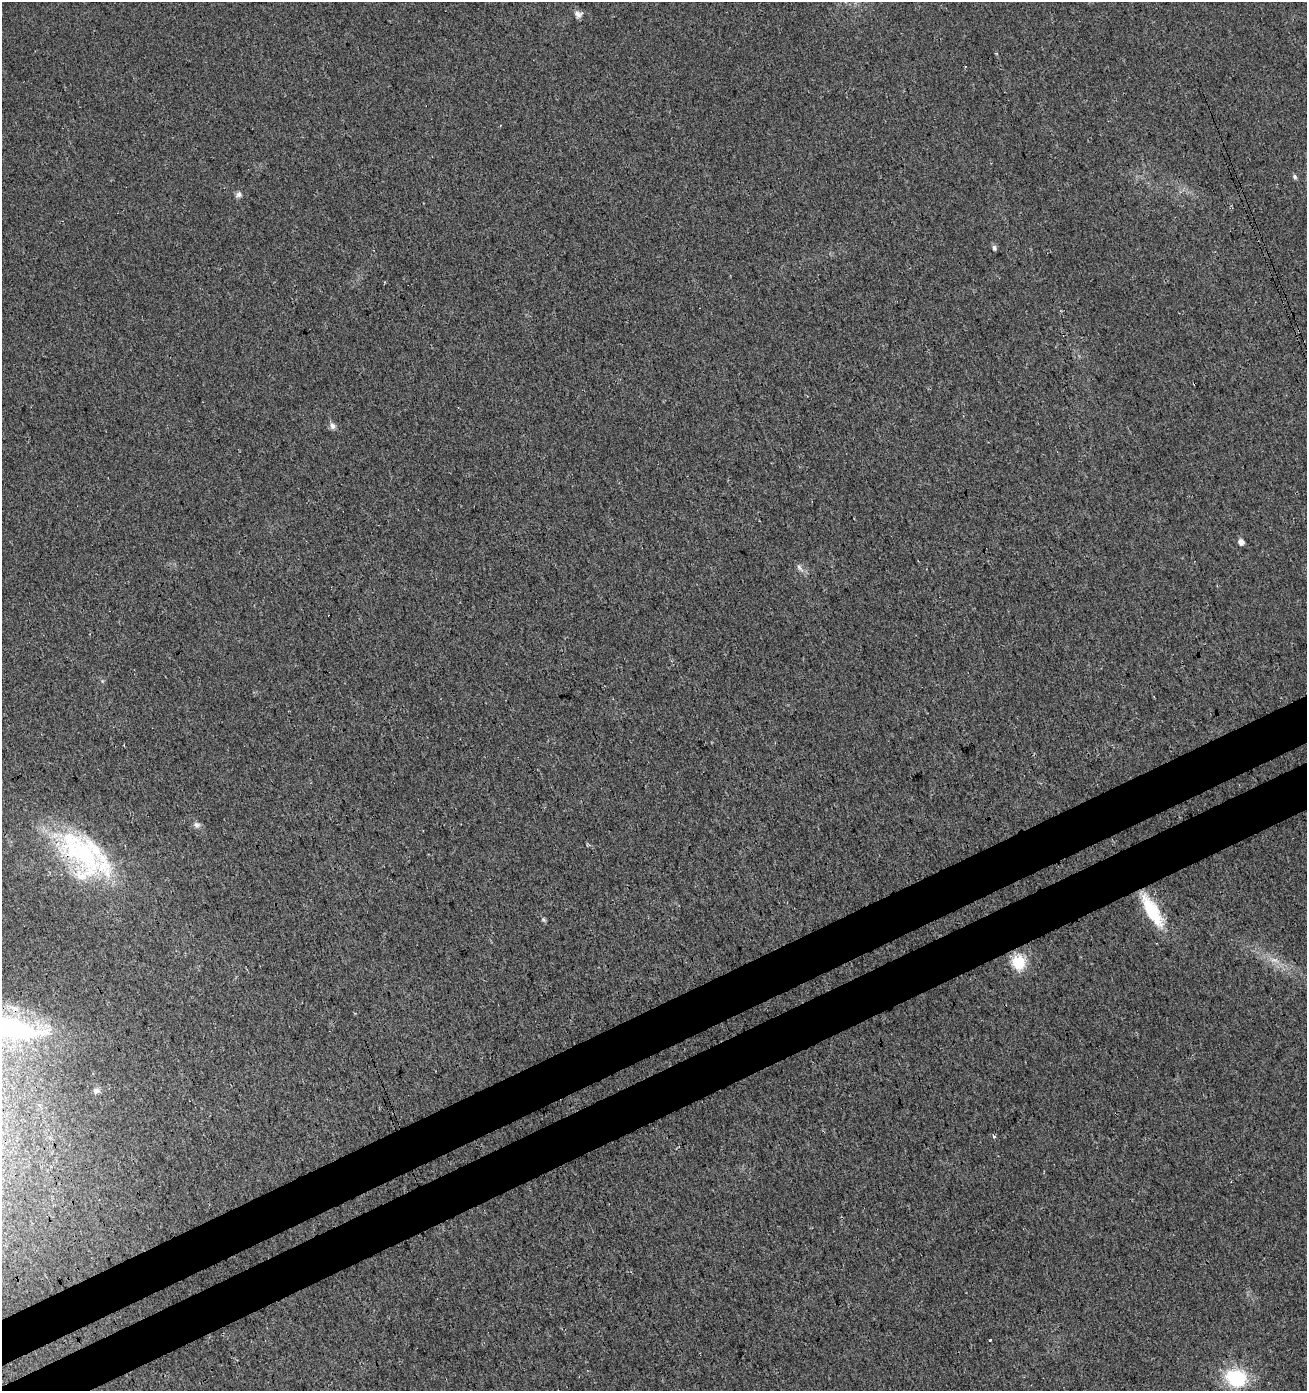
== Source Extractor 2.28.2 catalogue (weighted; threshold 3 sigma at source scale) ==
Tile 7 of 4 x 4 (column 3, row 2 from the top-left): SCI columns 2777-4081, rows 2835-4223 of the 5495 x 5671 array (HDU 1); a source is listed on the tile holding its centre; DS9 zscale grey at full resolution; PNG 1309 x 1393 px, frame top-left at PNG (2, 2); no overlay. Shown black and unused: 7% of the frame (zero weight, under 3 of 4 exposures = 5% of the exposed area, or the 3 px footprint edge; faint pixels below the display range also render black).
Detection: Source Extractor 2.28.2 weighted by HDU 2 'WHT'; one run over the whole footprint, this tile lists its part. Background 0.0153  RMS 0.0066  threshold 0.0296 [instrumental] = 3 sigma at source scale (4.5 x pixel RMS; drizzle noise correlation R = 1.50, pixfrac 1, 0.0396/0.0396 arcsec/px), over >= 5 px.
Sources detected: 20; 1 too faint to see at this stretch — not listed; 2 inside a brighter listed object's ellipse — not listed separately; the other 17 listed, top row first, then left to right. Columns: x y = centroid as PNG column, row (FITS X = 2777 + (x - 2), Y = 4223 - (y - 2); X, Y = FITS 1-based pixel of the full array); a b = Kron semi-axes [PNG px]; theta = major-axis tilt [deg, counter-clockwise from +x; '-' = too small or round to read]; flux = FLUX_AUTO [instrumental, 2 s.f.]
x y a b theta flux
578 14 9 8 - 3.1
1295 177 6 5 - 1.5
239 194 8 7 - 2.2
994 248 5 5 - 1.9
332 426 9 7 -60 2.5
1241 542 5 5 - 3.8
799 568 10 5 -53 2.2
197 825 10 7 -19 2.4
83 854 76 42 -53 100
1152 911 41 13 -59 32
543 919 7 5 -55 1.1
1019 962 6 6 - 94
8 1027 102 26 -11 130
96 1090 9 7 3 2.1
994 1136 4 3 - 1.6
990 1340 3 3 - 1.3
1236 1378 21 17 -18 41
Overlapping masked pixels (flux is a lower limit): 1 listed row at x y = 83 854
Isophote crosses this tile's border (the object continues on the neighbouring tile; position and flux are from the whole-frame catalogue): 1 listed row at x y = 8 1027